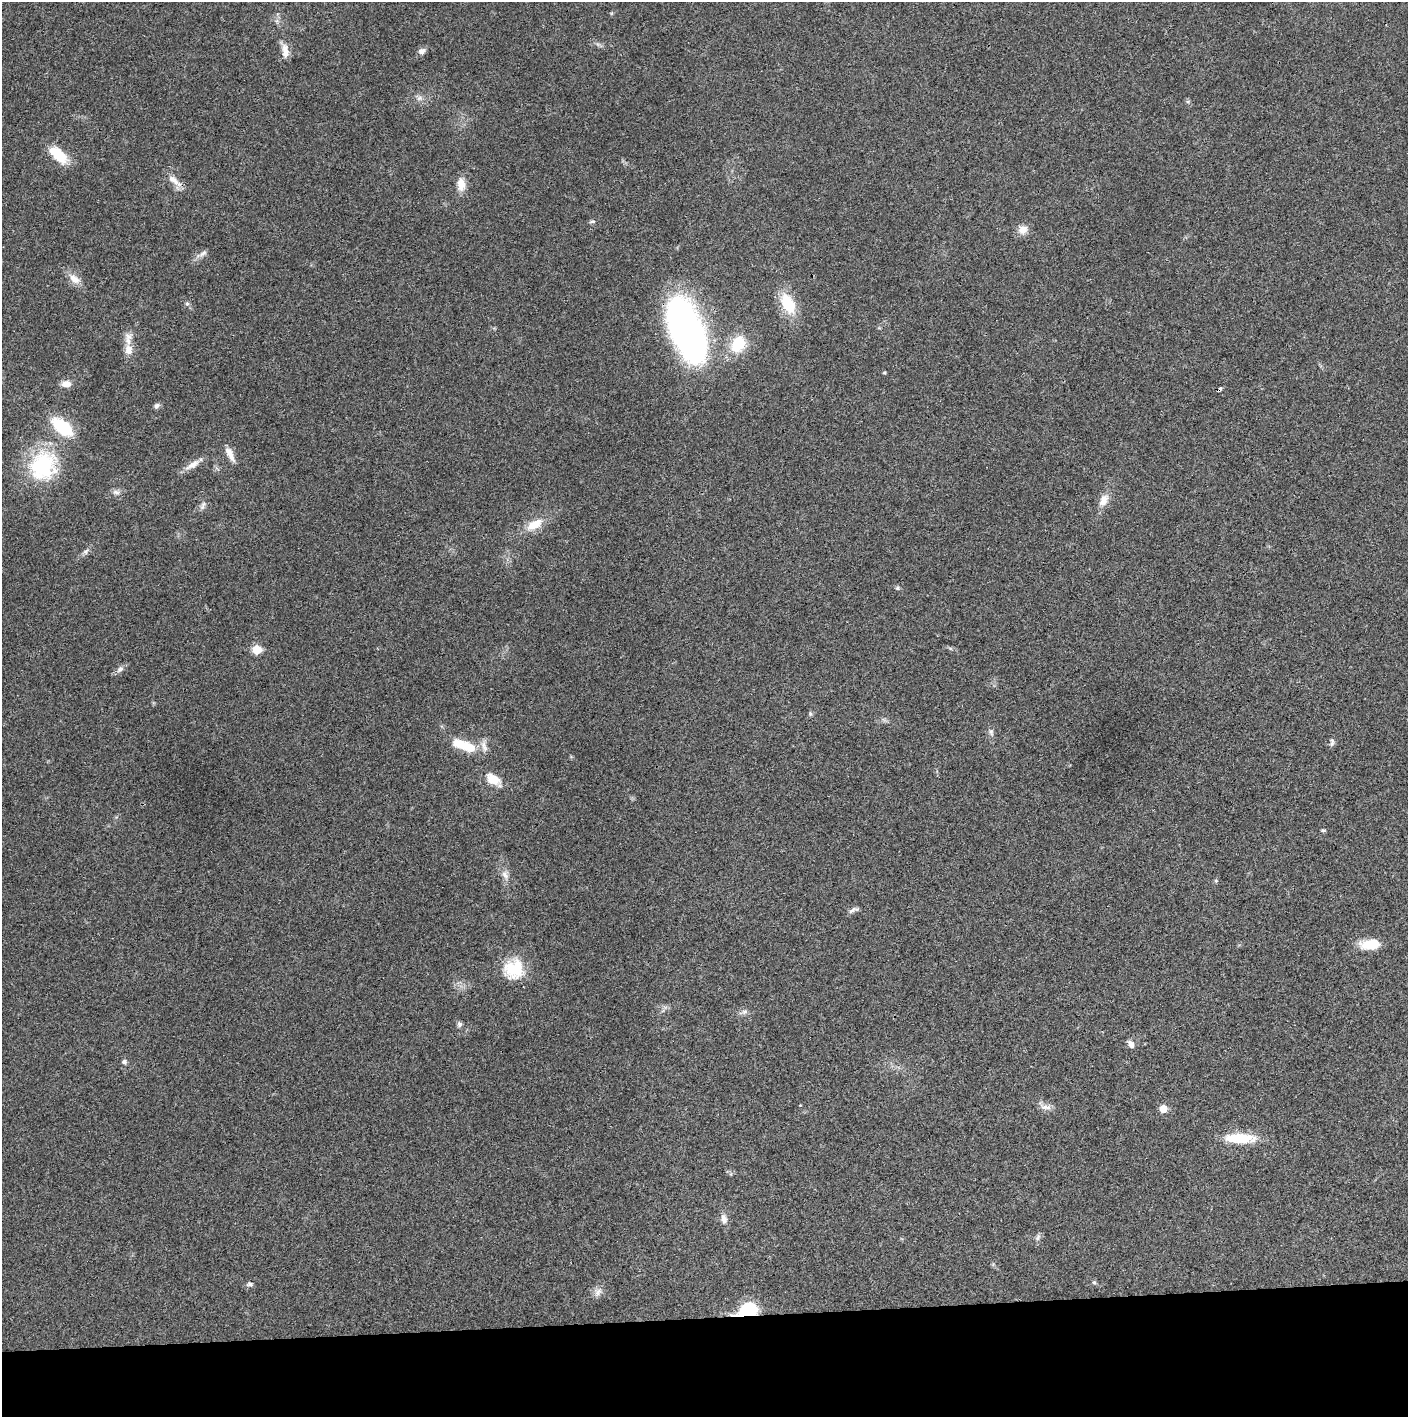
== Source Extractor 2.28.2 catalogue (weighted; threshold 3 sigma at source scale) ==
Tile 8 of 3 x 3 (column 2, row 3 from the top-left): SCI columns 1410-2815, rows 3-1417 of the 4222 x 4247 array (HDU 1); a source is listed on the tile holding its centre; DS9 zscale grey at full resolution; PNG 1410 x 1419 px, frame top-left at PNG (2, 2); no overlay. Shown black and unused: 7% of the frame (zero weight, under 3 of 4 exposures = <1% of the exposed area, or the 3 px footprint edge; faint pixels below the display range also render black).
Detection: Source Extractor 2.28.2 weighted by HDU 2 'WHT'; one run over the whole footprint, this tile lists its part. Background 0.0191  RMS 0.0041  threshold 0.0184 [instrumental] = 3 sigma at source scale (4.5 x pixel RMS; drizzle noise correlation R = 1.50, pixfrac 1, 0.05/0.05 arcsec/px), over >= 5 px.
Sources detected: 58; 1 inside a brighter object's white glare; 1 cosmic-ray / hot-pixel residue — not listed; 1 inside a brighter listed object's ellipse — not listed separately; the other 55 listed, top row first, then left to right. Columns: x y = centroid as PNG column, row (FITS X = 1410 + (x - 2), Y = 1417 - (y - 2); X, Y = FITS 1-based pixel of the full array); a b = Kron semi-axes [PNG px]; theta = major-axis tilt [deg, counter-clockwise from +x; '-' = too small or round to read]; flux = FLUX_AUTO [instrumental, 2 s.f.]
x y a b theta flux
285 51 21 9 -87 3.7
422 51 9 7 28 1.6
1188 102 6 4 1 0.57
58 154 24 11 -43 11
174 181 25 7 -38 3.7
461 184 18 10 -84 4.2
592 221 7 4 8 0.67
1023 230 12 10 31 3.5
203 253 13 6 30 1.7
74 279 16 10 -39 3.8
187 304 6 5 - 0.79
788 304 19 11 -63 16
686 328 68 31 -69 140
738 344 19 13 63 13
128 350 14 11 -87 3.9
884 372 5 3 - 0.43
66 384 11 7 3 3.1
157 406 7 6 - 1.1
62 427 20 11 -40 22
230 454 18 7 -65 3.7
192 465 22 8 33 3.5
43 466 40 35 67 33
116 492 10 6 -14 1.4
1104 500 18 11 62 4
203 505 13 5 68 1.4
534 524 23 11 28 7.2
85 551 8 6 45 1.1
898 588 6 5 - 0.66
256 649 6 5 - 13
120 669 10 7 40 1.6
810 714 6 5 - 0.64
991 732 9 6 -74 1.1
1332 744 8 7 - 1.1
468 746 21 11 -33 8.8
484 746 16 7 -71 2.3
493 779 17 11 -31 6.6
1323 830 5 4 - 0.56
505 875 12 8 -54 2.2
1216 881 6 3 -19 0.46
853 910 15 5 20 1.4
1370 944 23 11 5 8.7
514 969 25 24 - 14
745 1012 9 5 19 1.2
459 1024 7 6 - 1
1131 1044 10 7 -58 1.9
124 1062 6 5 - 0.92
1046 1107 16 6 -7 2.1
1163 1108 5 5 - 6.7
1240 1138 39 11 -1 12
724 1219 14 8 -75 2.3
1038 1238 10 6 66 1.3
1094 1282 5 5 - 0.58
250 1284 7 5 -8 1
598 1292 12 7 54 2
748 1310 17 11 21 23
Overlapping masked pixels (flux is a lower limit): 1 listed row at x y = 748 1310